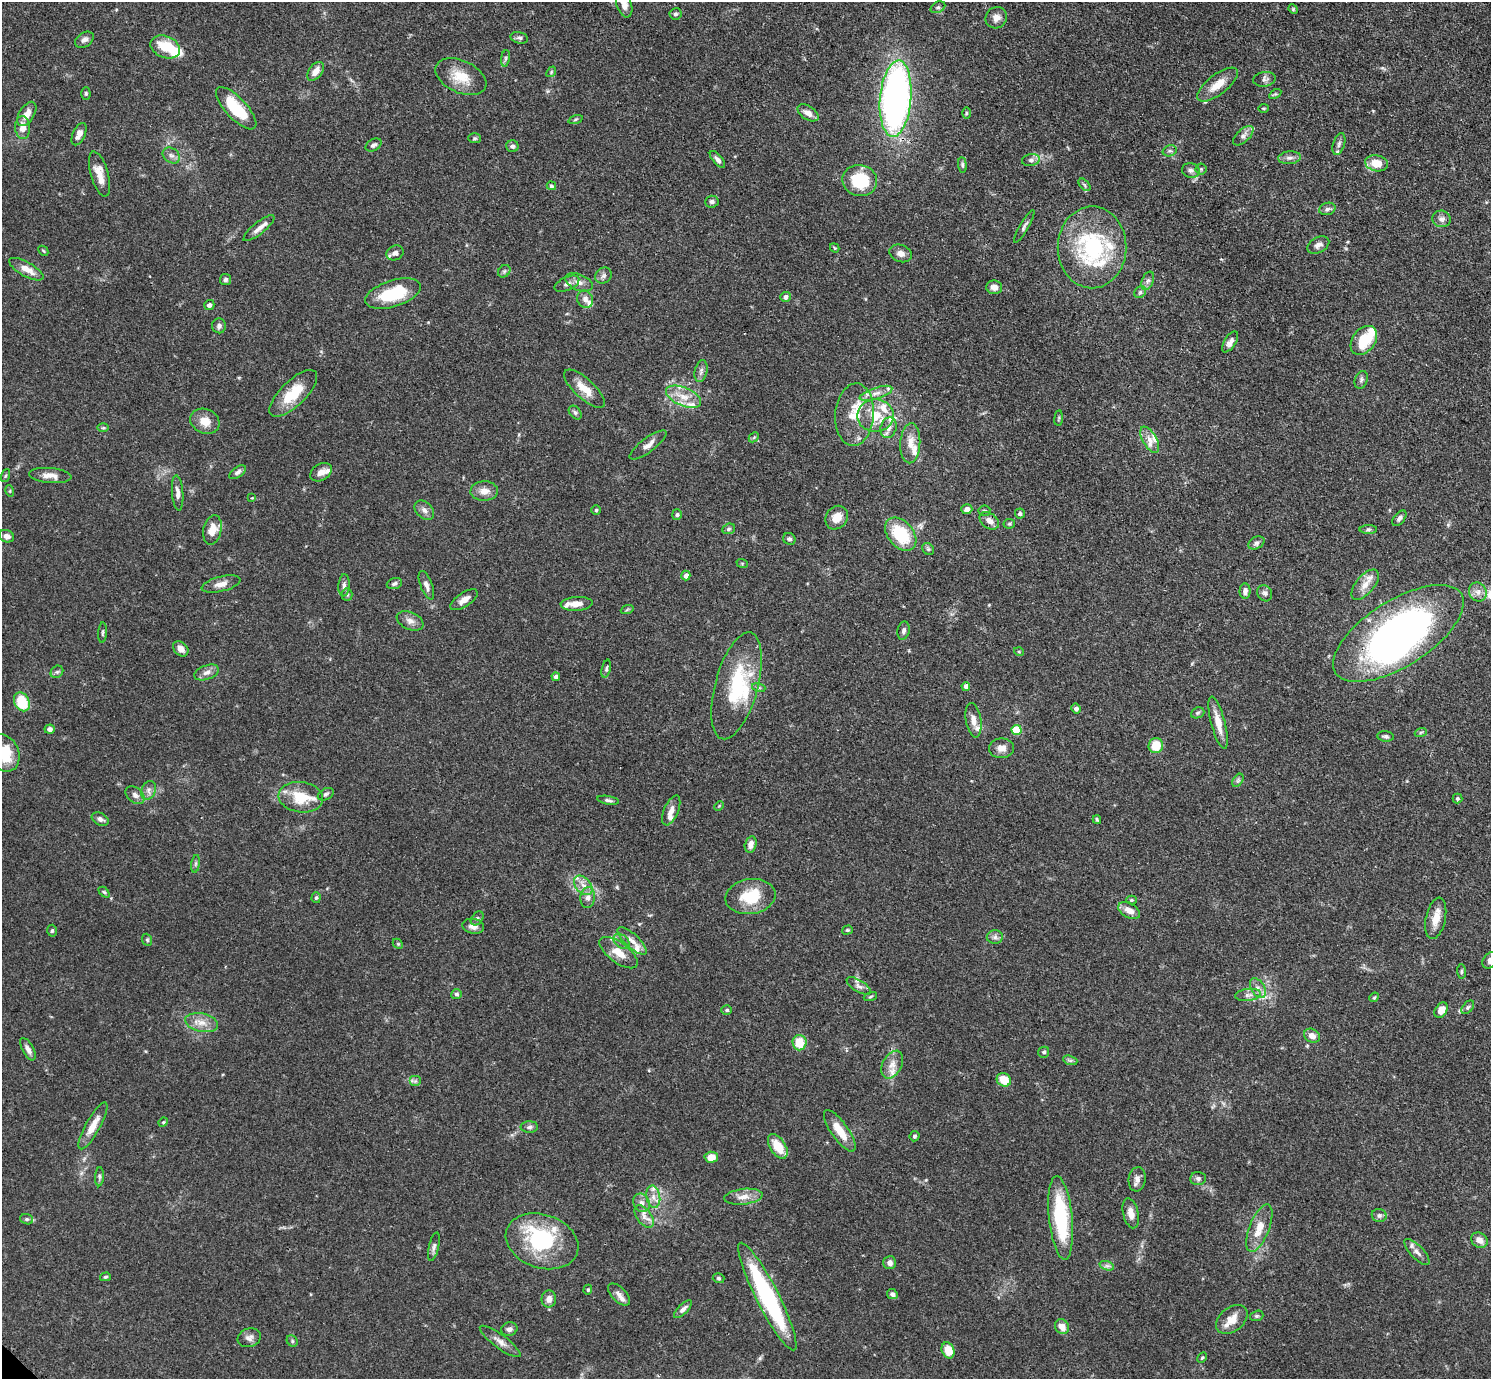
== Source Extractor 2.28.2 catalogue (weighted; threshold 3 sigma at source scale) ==
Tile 10 of 4 x 4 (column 2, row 3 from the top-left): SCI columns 1520-3008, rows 1560-2936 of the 6017 x 6017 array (HDU 1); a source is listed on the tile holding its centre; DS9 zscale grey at full resolution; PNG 1493 x 1381 px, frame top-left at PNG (2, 2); each listed source drawn as its Kron ellipse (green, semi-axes under 4 px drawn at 4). Shown black and unused: <1% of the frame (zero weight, under 3 of 4 exposures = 4% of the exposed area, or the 3 px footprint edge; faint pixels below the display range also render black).
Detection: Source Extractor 2.28.2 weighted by HDU 2 'WHT'; one run over the whole footprint, this tile lists its part. Background 0.0772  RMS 0.0036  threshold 0.0162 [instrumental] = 3 sigma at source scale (4.5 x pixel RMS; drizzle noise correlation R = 1.50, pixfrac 1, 0.05/0.05 arcsec/px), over >= 5 px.
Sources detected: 272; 3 inside a brighter object's white glare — neither listed nor drawn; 24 inside a brighter listed object's ellipse — not listed separately; the other 245 listed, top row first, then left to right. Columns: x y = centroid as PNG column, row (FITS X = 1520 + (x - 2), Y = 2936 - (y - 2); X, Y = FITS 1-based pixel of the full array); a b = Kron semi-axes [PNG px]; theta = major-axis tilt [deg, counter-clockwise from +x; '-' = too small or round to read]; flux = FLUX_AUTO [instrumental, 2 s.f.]
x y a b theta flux
624 5 13 7 -71 2.7
938 7 8 5 29 0.83
1293 9 5 4 - 0.42
675 14 6 5 - 0.74
996 18 11 10 - 2.4
519 38 9 5 -14 0.88
84 40 10 7 34 1.6
165 47 15 11 -23 8.7
505 58 8 4 81 0.72
315 71 11 6 51 3
551 72 6 4 50 0.46
461 77 27 16 -24 8.5
1265 79 11 7 9 1.3
1218 85 24 10 38 5.9
86 93 6 4 -90 0.53
1275 94 7 4 31 0.57
896 99 38 15 85 150
236 108 27 10 -47 15
1264 108 5 3 - 0.34
808 113 12 6 -33 2.4
966 113 6 4 90 0.5
27 114 13 7 58 3.4
575 119 7 3 19 0.51
23 128 11 7 -87 3.3
79 134 12 6 65 2.1
1243 136 12 6 43 1.7
475 138 6 5 - 0.6
1339 144 11 5 72 1.4
374 145 8 5 31 1.1
512 146 6 6 - 1
1170 151 7 5 17 0.8
171 155 9 7 -35 1.4
1289 158 11 6 6 1.5
717 159 10 4 -48 1.3
1031 160 9 6 9 1.2
1377 163 11 8 -10 6.4
962 165 7 4 -85 0.69
1201 169 5 5 - 0.5
1191 170 9 7 -15 1.2
99 174 23 8 -74 4.7
860 180 17 15 -12 18
1084 185 7 4 -47 0.7
551 186 5 4 - 0.55
712 202 7 6 - 1
1327 209 8 6 16 1.1
1442 219 9 8 - 1.6
1024 226 18 4 60 1.2
259 228 19 6 39 2.5
1318 245 12 7 28 1.8
1092 247 41 34 90 40
835 248 5 4 - 0.41
43 251 6 3 -46 0.4
395 253 9 7 26 1.7
901 253 11 8 -20 2.1
26 269 19 7 -29 4.4
504 271 7 5 45 0.75
603 276 9 7 44 1.2
225 279 5 5 - 0.87
1148 281 10 6 68 1.2
579 282 14 8 -23 2.4
567 284 13 6 24 1.7
994 287 8 6 -10 2.2
1140 292 6 5 - 0.69
393 294 29 13 18 17
785 297 5 5 - 1.5
585 299 9 7 -60 2.1
209 305 5 5 - 1.2
219 326 7 7 - 1.2
1364 340 16 11 52 11
1230 342 12 6 57 1.9
701 371 11 6 76 1.4
1361 380 9 6 71 1
584 389 26 10 -42 5.6
293 393 31 12 44 11
876 393 17 5 18 2.7
684 397 19 9 -23 5.2
575 413 8 5 -49 0.8
855 415 31 19 86 10
875 415 18 16 0 8.4
1059 418 7 3 83 0.47
205 421 15 12 -26 4.8
103 428 6 4 0 0.52
889 428 11 7 71 2.4
754 437 6 4 45 0.5
1150 440 14 7 -60 2.7
910 443 20 10 87 4.4
648 445 22 7 37 2.6
238 472 9 5 36 1.1
321 472 12 8 33 2.2
50 475 21 7 -5 3.3
5 476 7 3 71 0.48
10 491 6 3 -73 0.39
484 491 14 9 2 3.2
178 493 17 5 -85 2.1
252 498 4 3 - 0.29
967 509 5 5 - 1.6
424 510 11 8 -43 1.8
596 510 5 4 - 0.5
984 511 6 5 - 0.74
1020 513 5 5 - 0.78
677 515 5 5 - 0.72
837 518 12 10 50 4.3
1399 518 9 5 52 1.1
989 521 11 7 -38 2.6
1009 524 5 5 - 0.54
729 529 6 5 - 0.65
212 530 15 9 78 5
1368 530 9 4 0 0.78
901 534 19 12 -49 17
7 536 8 6 -20 1.7
789 539 6 5 - 0.97
1256 543 9 6 28 0.99
928 549 6 5 - 0.65
742 563 6 4 -19 0.36
686 576 5 4 - 2
394 583 8 5 19 0.94
221 584 20 7 14 3.1
344 585 11 5 86 1.3
426 585 15 6 -69 1.9
1365 585 18 9 49 3.8
1245 591 7 5 88 1.8
1478 592 10 8 -60 2.2
1265 593 8 7 - 1.2
347 595 6 5 - 0.67
464 600 15 7 33 2.7
577 604 16 7 4 3
627 610 6 4 20 0.53
410 621 14 8 -23 2.2
903 631 9 6 78 1.2
103 633 10 3 87 0.65
1398 633 74 33 32 160
181 649 9 6 -44 2.3
1019 652 5 3 - 0.34
606 669 9 4 76 0.77
57 672 7 5 42 0.78
206 672 13 7 19 2.1
556 677 4 4 - 1.6
737 686 55 21 75 27
966 686 4 4 - 2.2
759 688 7 4 -18 0.7
22 702 10 7 -63 12
1076 709 5 4 - 1.2
1198 713 7 5 22 0.68
973 720 17 7 -81 3
1218 723 27 7 -75 5.3
50 729 5 4 - 1.2
1016 730 5 5 - 12
1421 732 6 4 19 0.49
1386 736 8 5 -6 0.94
1156 745 7 7 - 7.8
1001 748 12 10 1 2.8
3 753 19 15 -62 15
1238 780 7 4 56 0.77
148 790 9 7 67 1.7
326 794 8 5 28 0.87
135 795 10 7 -38 1.7
301 797 22 15 -8 10
1457 799 5 5 - 0.53
608 800 11 4 -9 0.86
719 806 5 4 - 0.37
671 810 16 7 67 2.6
100 819 9 6 -26 1.5
1097 820 4 3 - 0.47
751 844 8 6 76 2.2
196 864 9 4 82 0.72
583 885 11 7 -49 2.7
104 892 6 4 -44 0.56
750 896 25 17 9 13
316 898 5 4 - 0.64
588 898 10 7 85 2
1131 900 5 4 - 0.45
1129 910 12 7 -30 3.4
477 918 8 5 50 0.83
1436 918 21 10 78 4.7
473 926 11 7 -11 2.3
847 930 5 4 - 0.5
52 931 6 4 87 0.66
995 937 8 6 1 1.2
147 940 6 5 - 0.59
622 941 9 6 -41 1.4
632 941 19 7 -43 2.8
398 944 6 4 -44 0.45
619 953 23 10 -36 5.6
1490 960 9 6 59 1.5
1461 971 7 4 -86 0.61
859 986 13 6 -31 1.5
1258 988 11 6 -59 1.9
456 994 5 5 - 0.81
1248 995 13 6 7 1.7
870 996 7 3 19 0.44
1374 997 5 4 - 0.44
1468 1007 8 5 49 0.74
727 1010 5 4 - 0.69
1441 1010 8 6 57 4
202 1023 17 9 -12 3.7
1312 1036 8 6 -28 2.6
799 1043 8 7 - 7.4
28 1049 12 5 -62 1.6
1044 1052 5 5 - 0.73
1070 1060 7 4 -18 0.77
892 1065 15 9 62 3.2
1004 1080 7 6 - 6.6
415 1081 6 5 - 0.81
163 1122 5 4 - 0.46
93 1126 26 7 61 5
529 1127 8 5 2 0.97
840 1131 25 8 -55 6.6
914 1136 5 5 - 0.66
778 1146 14 7 -57 7.8
711 1157 6 5 - 4.3
99 1177 9 4 86 0.75
1198 1178 7 6 - 1.1
1137 1179 12 8 82 1.9
653 1197 11 7 -80 2.6
743 1197 19 7 6 3.5
641 1203 9 8 - 1.8
1131 1213 15 7 -77 2.9
1379 1215 7 6 - 1
644 1217 13 7 -54 2.4
1061 1218 42 11 -84 27
27 1219 6 5 - 0.71
1259 1228 25 10 69 6.3
1479 1240 9 7 -33 2.6
542 1241 37 26 -19 33
434 1247 14 5 77 1.3
1417 1252 17 6 -47 2.1
890 1263 6 6 - 1.7
1107 1266 7 4 -18 0.93
105 1277 5 4 - 0.5
719 1278 6 5 - 0.67
588 1290 5 4 - 0.44
619 1294 14 7 -45 2.1
892 1294 5 5 - 1.4
767 1297 60 11 -63 52
549 1299 8 7 - 2.3
683 1309 11 5 44 1.5
1257 1316 7 5 19 0.56
1232 1320 18 12 39 4.9
1062 1327 8 6 -53 3.5
509 1329 8 6 15 1.2
249 1338 12 9 19 1.8
292 1341 6 5 - 0.67
500 1341 25 7 -36 2.8
948 1350 8 6 -66 5.9
1202 1358 6 4 62 0.43
Overlapping masked pixels (flux is a lower limit): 1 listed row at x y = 1398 633
Isophote crosses this tile's border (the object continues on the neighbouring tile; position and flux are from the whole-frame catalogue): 3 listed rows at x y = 624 5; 3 753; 1490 960